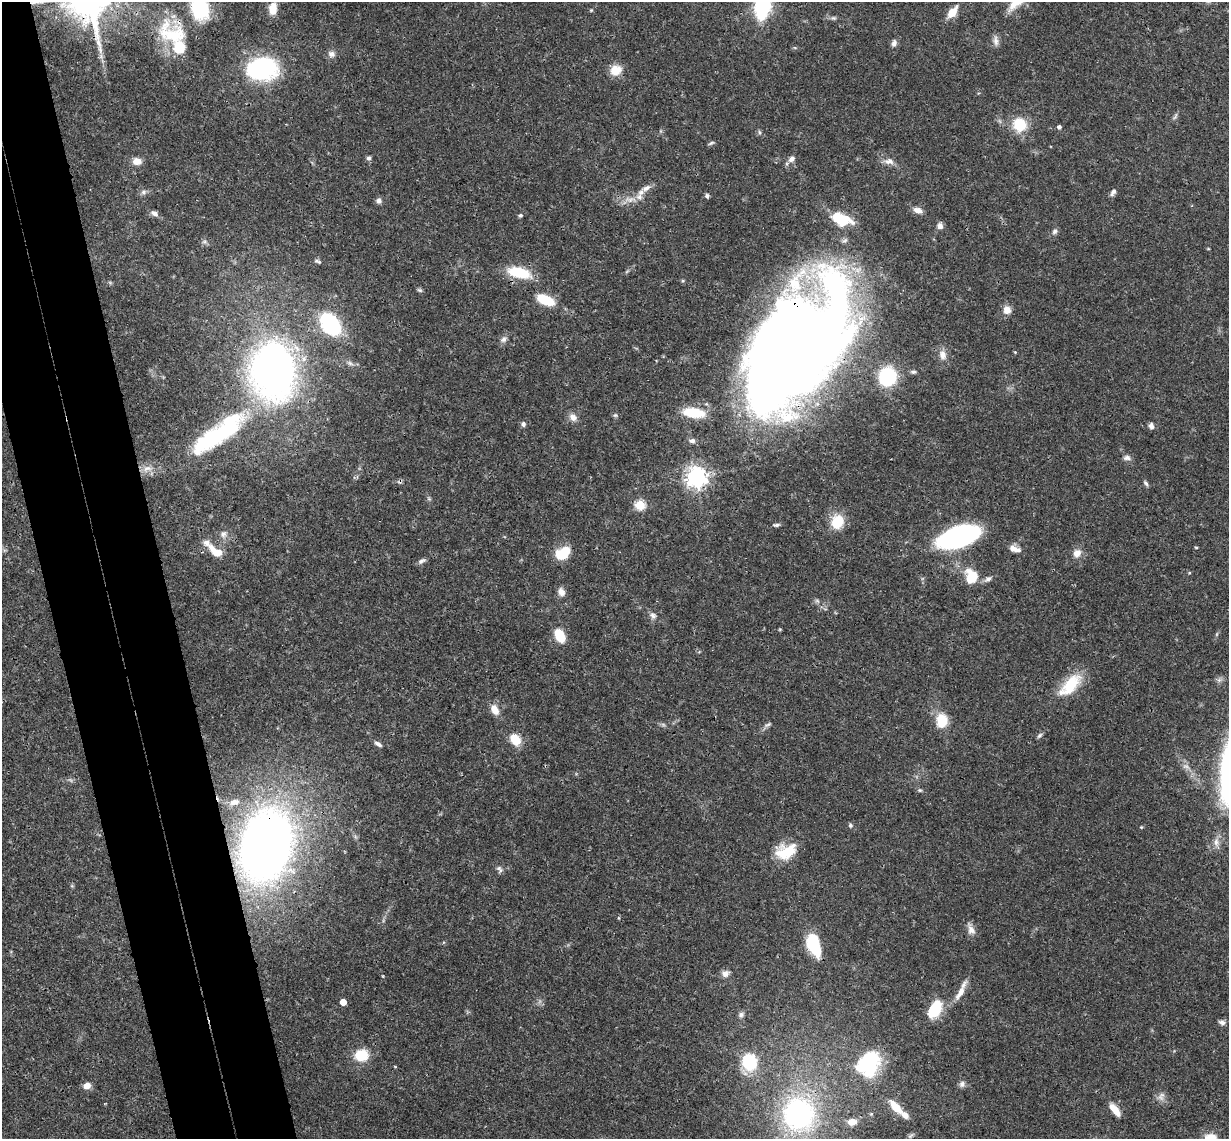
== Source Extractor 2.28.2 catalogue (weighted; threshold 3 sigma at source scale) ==
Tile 11 of 4 x 4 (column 3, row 3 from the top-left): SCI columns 2515-3741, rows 1402-2538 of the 5026 x 4964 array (HDU 1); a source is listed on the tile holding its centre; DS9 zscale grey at full resolution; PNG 1231 x 1141 px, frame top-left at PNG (2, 2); no overlay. Shown black and unused: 8% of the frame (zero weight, under 3 of 4 exposures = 6% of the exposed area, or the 3 px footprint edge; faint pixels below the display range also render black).
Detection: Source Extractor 2.28.2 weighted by HDU 2 'WHT'; one run over the whole footprint, this tile lists its part. Background 0.0422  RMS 0.0029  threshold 0.0129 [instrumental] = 3 sigma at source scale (4.5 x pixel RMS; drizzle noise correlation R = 1.50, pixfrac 1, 0.05/0.05 arcsec/px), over >= 5 px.
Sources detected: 121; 2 too faint to see at this stretch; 1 inside a brighter object's white glare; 1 cosmic-ray / hot-pixel residue — not listed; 6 inside a brighter listed object's ellipse — not listed separately; the other 111 listed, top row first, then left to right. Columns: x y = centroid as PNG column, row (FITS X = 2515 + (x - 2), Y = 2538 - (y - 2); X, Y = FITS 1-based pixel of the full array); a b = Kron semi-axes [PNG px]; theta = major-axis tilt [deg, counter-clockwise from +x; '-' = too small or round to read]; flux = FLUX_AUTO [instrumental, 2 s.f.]
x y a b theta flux
762 5 16 8 82 52
200 9 25 20 -65 14
273 9 12 8 82 4.5
591 10 5 4 - 0.29
952 12 14 8 52 3.7
833 18 8 4 0 0.62
173 35 48 35 -40 21
996 41 15 7 -83 1.4
894 43 8 7 - 1
795 48 6 3 -19 0.33
331 54 10 9 - 1.4
262 68 27 20 6 39
616 70 14 12 28 3.9
1020 125 13 12 - 9.3
1059 127 4 4 - 0.85
759 132 6 4 -88 0.43
711 143 9 3 32 0.47
369 158 6 5 - 0.74
791 159 10 7 36 1.2
137 161 10 8 2 2.4
889 161 12 8 0 1.8
646 188 15 7 29 1.9
144 192 8 8 - 0.94
1113 192 8 5 58 1.1
707 196 6 5 - 0.6
630 199 19 8 3 2.9
379 201 7 7 - 1.1
918 210 11 7 -18 1.8
154 213 10 6 -28 1.2
520 215 5 5 - 0.49
841 219 19 10 -18 12
940 226 7 7 - 1.3
1054 231 8 6 46 0.83
204 242 7 4 1 0.58
318 261 11 5 -21 0.69
519 272 25 11 -14 11
420 290 8 5 -26 0.5
545 300 20 9 -24 8.1
1007 310 9 9 - 2.3
330 324 16 11 -53 35
504 339 10 7 39 1.1
796 347 122 68 56 570
1015 352 4 4 - 0.25
943 355 13 10 -79 2.3
273 370 58 43 -87 130
913 372 7 5 -4 0.68
887 377 17 16 - 19
693 413 18 8 -8 11
615 415 6 5 - 0.46
573 417 11 9 -33 1.7
523 424 6 6 - 0.82
1151 426 8 6 -80 1
220 434 86 23 32 39
692 441 8 7 - 0.99
1127 458 11 6 -3 1.1
147 468 14 7 8 2.3
696 477 7 7 - 180
1146 483 8 5 -53 0.62
429 499 6 4 -19 0.39
640 505 5 5 - 19
837 522 13 12 - 8.4
776 525 10 4 4 0.65
223 534 9 8 - 1.4
958 536 31 14 19 71
1196 547 5 3 - 0.25
1012 548 10 8 -39 1.7
216 551 21 9 -37 5.1
1077 553 11 10 - 2.3
562 554 14 9 39 9.6
422 561 11 5 27 0.87
971 577 13 10 -82 9
988 579 11 6 31 1.1
561 592 10 8 -61 1.7
653 616 10 8 -57 1.2
560 636 14 8 -63 7.1
1070 685 35 15 46 11
495 710 13 8 -64 2.9
942 721 16 13 85 6.2
768 725 11 5 29 0.76
1039 735 8 6 45 0.64
515 740 11 8 -53 6.5
378 744 11 5 -34 1
920 790 6 5 - 0.47
234 802 15 8 13 2.3
850 825 7 5 -66 0.54
1141 827 4 4 - 0.26
1216 842 14 7 -87 1.8
266 845 47 32 75 280
786 851 24 15 18 9.5
499 869 11 6 -67 0.92
72 886 6 4 -18 0.33
971 929 17 8 -70 2
814 942 22 12 -81 13
725 973 11 8 31 1.4
960 993 24 8 59 3.1
343 1002 5 4 - 4.8
934 1009 19 11 60 11
741 1015 7 7 - 0.88
1222 1022 8 5 -28 1
361 1055 11 10 - 9
749 1062 14 12 -76 16
868 1063 33 26 53 19
962 1084 8 8 - 1
87 1086 7 6 - 2.3
1161 1097 10 7 -34 1.4
896 1107 18 8 -48 5.3
1115 1109 17 7 -51 3.4
798 1114 32 30 -84 53
871 1114 5 4 - 0.37
852 1122 11 8 1 2.4
911 1135 9 3 44 0.48
Overlapping masked pixels (flux is a lower limit): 5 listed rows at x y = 173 35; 796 347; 273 370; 266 845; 798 1114
Isophote crosses this tile's border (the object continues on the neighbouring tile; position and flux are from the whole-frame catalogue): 2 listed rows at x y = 762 5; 200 9